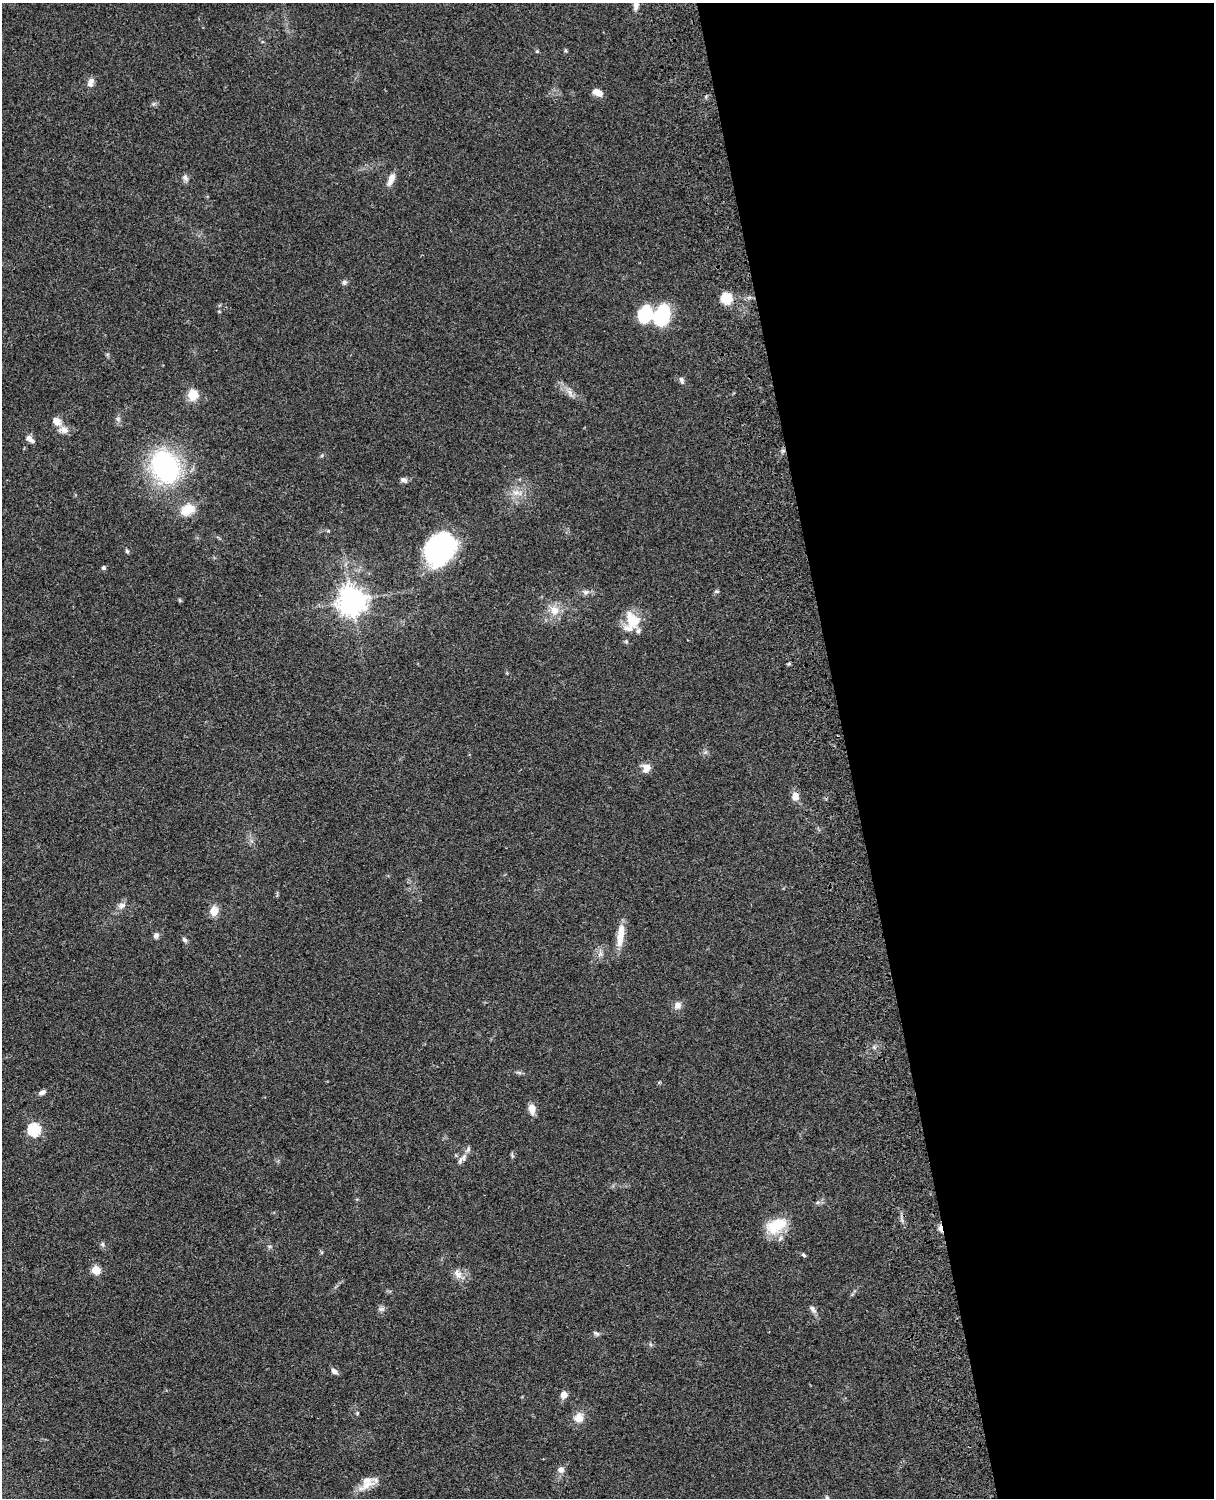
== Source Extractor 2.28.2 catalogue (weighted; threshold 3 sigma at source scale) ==
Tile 8 of 4 x 3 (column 4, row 2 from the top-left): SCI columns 3757-4968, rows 1772-3267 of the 5086 x 4926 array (HDU 1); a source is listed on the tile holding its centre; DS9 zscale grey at full resolution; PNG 1216 x 1500 px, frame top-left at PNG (2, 3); no overlay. Shown black and unused: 30% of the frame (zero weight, under 3 of 4 exposures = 6% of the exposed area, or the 3 px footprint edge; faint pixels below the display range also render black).
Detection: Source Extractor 2.28.2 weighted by HDU 2 'WHT'; one run over the whole footprint, this tile lists its part. Background 0.0781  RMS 0.0059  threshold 0.0264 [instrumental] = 3 sigma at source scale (4.5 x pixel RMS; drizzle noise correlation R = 1.50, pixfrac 1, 0.05/0.05 arcsec/px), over >= 5 px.
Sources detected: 64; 1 inside a brighter object's white glare — not listed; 2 inside a brighter listed object's ellipse — not listed separately; the other 61 listed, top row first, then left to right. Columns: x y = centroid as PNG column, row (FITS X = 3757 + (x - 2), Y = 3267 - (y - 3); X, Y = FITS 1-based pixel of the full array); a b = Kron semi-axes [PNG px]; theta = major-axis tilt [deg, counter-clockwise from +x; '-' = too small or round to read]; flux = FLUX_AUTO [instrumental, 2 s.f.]
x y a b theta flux
636 5 15 7 88 3.2
565 50 6 3 -71 0.72
537 51 5 4 - 0.69
91 82 13 8 64 2.9
597 92 10 6 -21 5.6
185 178 10 7 -56 2
391 179 17 7 68 4.3
344 282 7 6 - 1.4
726 298 13 13 - 9.1
645 315 16 13 71 27
661 318 16 15 - 34
681 380 9 6 -71 1.6
570 392 12 6 -58 3.1
193 395 9 9 - 11
118 419 7 6 - 1.4
56 421 11 8 -39 4.5
64 430 14 10 -12 4.2
29 438 9 7 -13 2.4
165 467 25 20 -61 110
404 480 8 6 -26 2.3
517 493 16 8 -10 5.1
187 510 15 11 24 11
440 549 34 26 53 80
127 551 7 4 -60 0.85
103 568 6 5 - 1.1
716 591 7 4 -6 0.86
585 592 8 7 - 2
352 601 10 9 - 580
554 610 14 12 -55 6.8
633 620 20 14 -59 15
789 664 5 3 - 0.68
646 768 11 11 - 4.3
795 796 9 7 89 5
122 905 11 8 32 2.9
214 911 6 6 - 12
620 935 29 8 82 10
156 936 7 6 - 2
184 940 9 5 -45 1.3
678 1005 10 9 - 3.3
519 1072 9 4 -13 1.1
42 1092 9 5 25 2
532 1109 11 7 -82 5.1
34 1129 6 6 - 64
468 1149 9 5 74 1.6
460 1161 11 6 68 2.4
777 1225 26 16 29 19
941 1228 7 4 -81 8.1
102 1244 6 5 - 1.1
803 1255 6 4 -40 0.97
96 1270 5 5 - 23
458 1274 15 9 -61 4.3
381 1309 8 6 0 1.6
813 1309 12 6 -55 2.1
596 1333 9 5 -32 1.2
334 1371 9 6 -40 2.2
564 1394 8 6 70 3.9
357 1413 5 4 - 0.64
579 1418 14 12 47 6
561 1470 8 7 - 2.6
366 1483 24 13 41 8.2
827 1497 5 4 - 0.65
Overlapping masked pixels (flux is a lower limit): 1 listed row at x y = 941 1228
Isophote crosses this tile's border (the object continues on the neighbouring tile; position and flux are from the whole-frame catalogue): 1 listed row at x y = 636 5